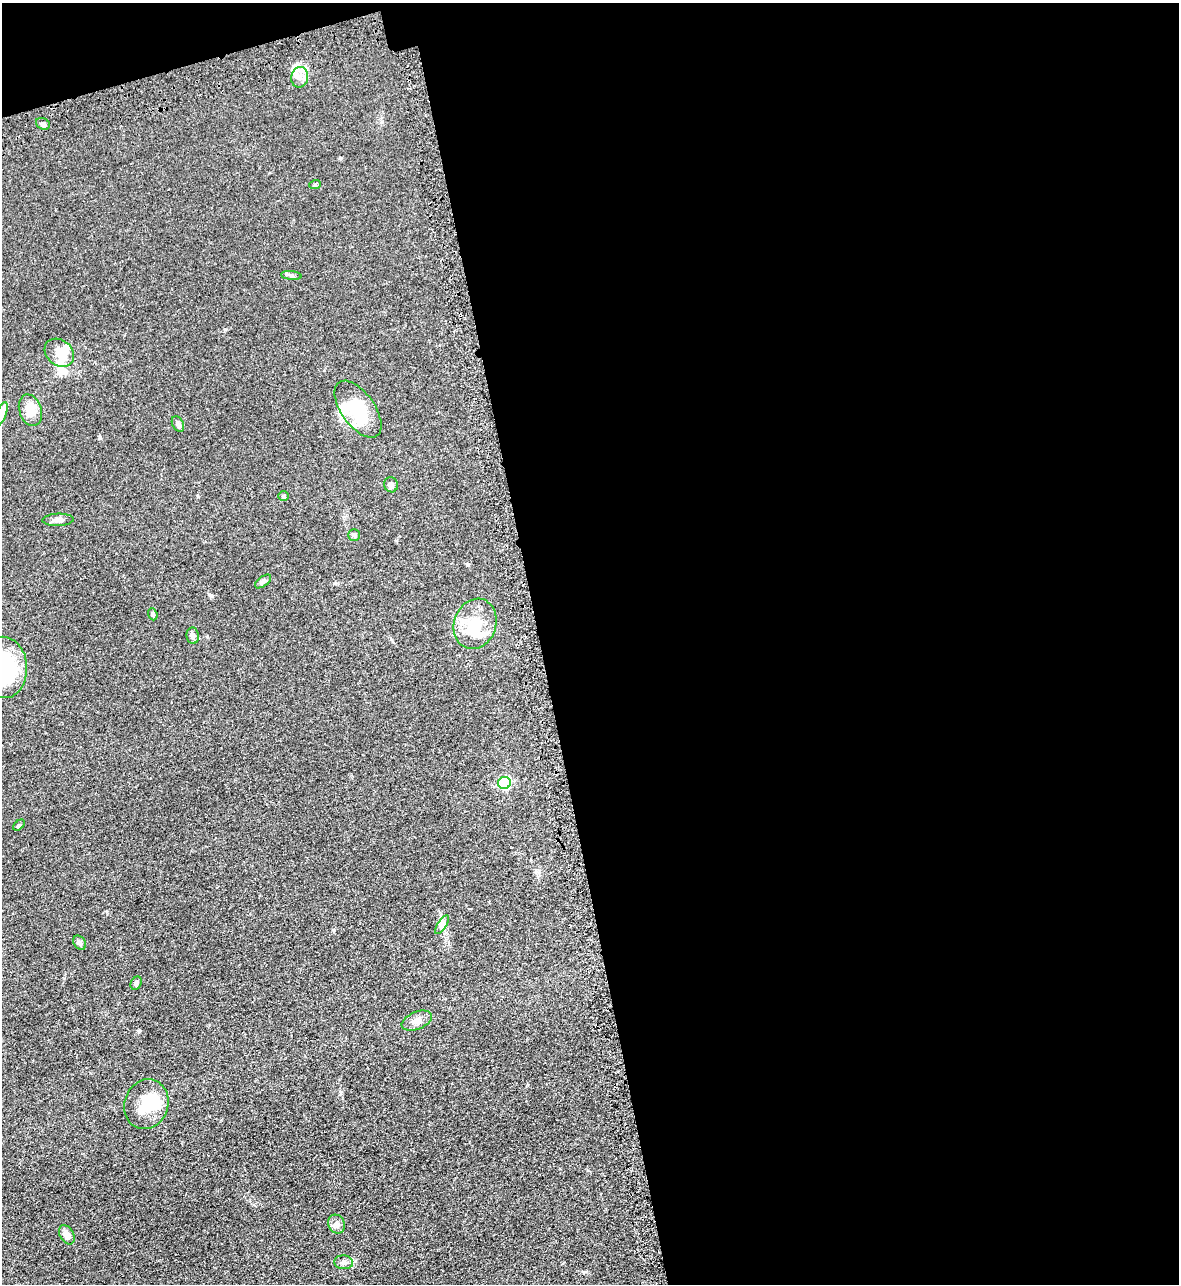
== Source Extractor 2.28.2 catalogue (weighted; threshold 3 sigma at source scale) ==
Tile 4 of 4 x 4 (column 4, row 1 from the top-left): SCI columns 3715-4891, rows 3901-5182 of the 5195 x 5235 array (HDU 1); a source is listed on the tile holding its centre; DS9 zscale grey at full resolution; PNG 1181 x 1286 px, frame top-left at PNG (2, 3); each listed source drawn as its Kron ellipse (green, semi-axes under 4 px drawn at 4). Shown black and unused: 56% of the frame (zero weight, under 3 of 5 exposures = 4% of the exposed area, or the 3 px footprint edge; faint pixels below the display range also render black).
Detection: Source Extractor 2.28.2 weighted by HDU 2 'WHT'; one run over the whole footprint, this tile lists its part. Background 0.047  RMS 0.0063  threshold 0.0284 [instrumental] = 3 sigma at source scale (4.5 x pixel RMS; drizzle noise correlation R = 1.50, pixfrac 1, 0.05/0.05 arcsec/px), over >= 5 px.
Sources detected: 35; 6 inside a brighter object's white glare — neither listed nor drawn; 1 inside a brighter listed object's ellipse — not listed separately; the other 28 listed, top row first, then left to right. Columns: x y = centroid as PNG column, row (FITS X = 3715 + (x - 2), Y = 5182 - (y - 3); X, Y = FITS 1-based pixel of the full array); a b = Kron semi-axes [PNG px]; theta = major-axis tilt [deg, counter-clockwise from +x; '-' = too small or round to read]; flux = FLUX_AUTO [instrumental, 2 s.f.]
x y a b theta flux
300 77 10 8 77 4.5
43 124 7 5 -26 1.5
315 185 6 4 20 0.67
291 275 10 4 -5 1.3
59 353 16 12 -39 7.7
358 409 33 16 -55 26
30 410 16 11 -72 9.5
2 414 12 4 71 2.4
178 424 8 5 -62 1.4
391 485 7 7 - 2.7
284 496 5 5 - 0.94
58 520 16 6 2 2.8
354 535 6 6 - 1
263 581 9 5 37 1.4
153 614 6 4 -70 0.81
475 624 26 21 69 18
193 636 8 6 -80 2.2
4 667 31 23 -87 59
504 783 6 6 - 54
19 825 7 4 44 0.76
442 925 11 4 56 1.7
80 943 8 5 -58 1.6
136 983 7 5 59 1.3
417 1021 16 8 22 4.2
146 1104 25 22 70 18
337 1224 10 8 -60 2.6
67 1235 10 6 -59 4
344 1262 9 7 -6 2.1
Isophote crosses this tile's border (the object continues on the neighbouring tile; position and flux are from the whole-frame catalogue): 2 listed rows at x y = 2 414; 4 667
Unlisted compact peaks at least as high as the median listed source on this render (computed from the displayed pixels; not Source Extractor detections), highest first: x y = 100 438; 225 329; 341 1093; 584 1272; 139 1032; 340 158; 211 596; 64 978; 107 912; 468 564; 334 930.